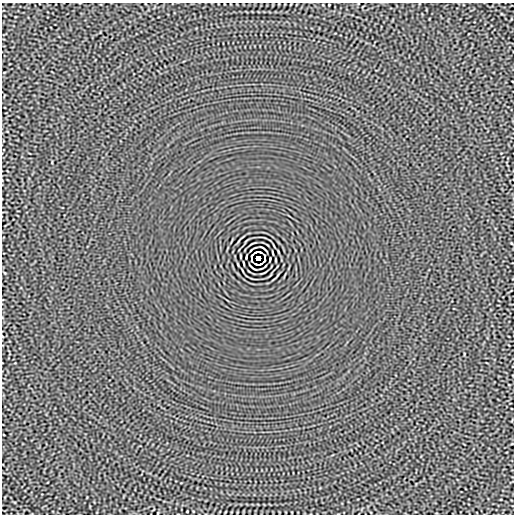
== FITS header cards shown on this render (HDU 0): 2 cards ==
NAXIS1  =                  512
NAXIS2  =                  512

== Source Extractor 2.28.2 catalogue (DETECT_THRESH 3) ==
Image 512 x 512 px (HDU 0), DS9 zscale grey, 1 PNG px = 1 image px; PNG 516 x 516 px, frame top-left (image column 1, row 512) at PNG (2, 3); no overlay
Background -2.62e-05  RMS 0.0015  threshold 0.0045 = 3 sigma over >= 5 px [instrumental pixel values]
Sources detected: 11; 2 with non-positive FLUX_AUTO (blend fragments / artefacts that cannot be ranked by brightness) are not listed; the other 9 listed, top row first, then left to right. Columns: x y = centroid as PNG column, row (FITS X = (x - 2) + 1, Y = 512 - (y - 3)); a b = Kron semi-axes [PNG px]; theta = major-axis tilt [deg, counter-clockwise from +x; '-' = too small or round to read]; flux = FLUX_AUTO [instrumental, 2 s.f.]
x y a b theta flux
264 248 6 2 -35 0.11
240 256 3 2 - 0.056
251 256 3 2 - 0.079
265 256 4 2 - 0.068
258 258 4 4 - 3.8
251 260 4 2 - 0.068
265 260 3 2 - 0.079
276 260 3 2 - 0.056
252 268 6 2 -35 0.11
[2 non-positive-flux detections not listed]